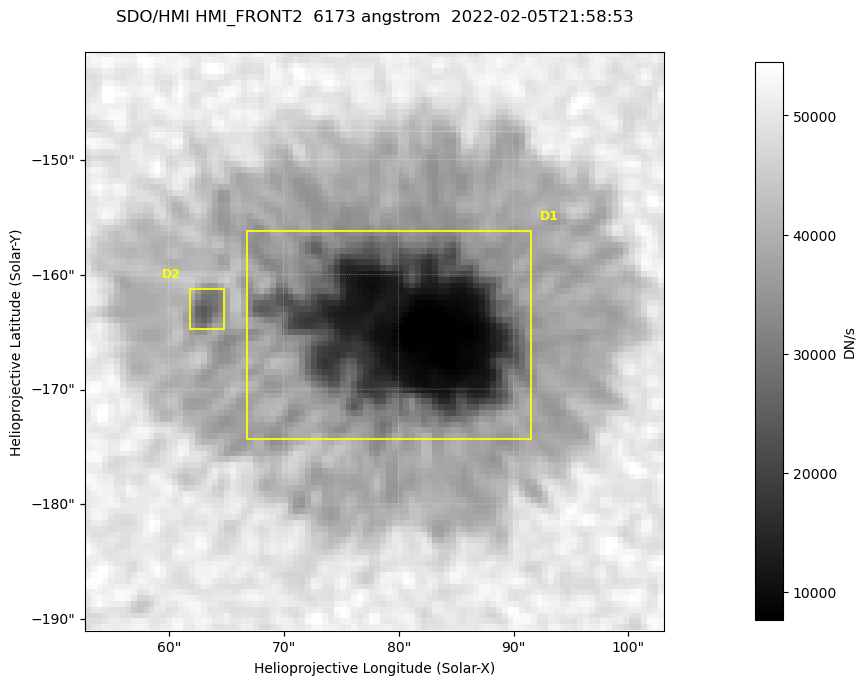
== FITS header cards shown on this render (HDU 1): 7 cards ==
TELESCOP= 'SDO/HMI '           / Telescope
INSTRUME= 'HMI_FRONT2'         / For HMI: HMI_SIDE1, HMI_FRONT2, or HMI_COMBINED
WAVELNTH=                6173. / [angstrom] Wavelength
DATE-OBS= '2022-02-05T21:58:53.400' / [ISO] Observation date {DATE__OBS}
CTYPE1  = 'HPLN-TAN'           / CTYPE1: HPLN
CTYPE2  = 'HPLT-TAN'           / CTYPE2: HPLT
BUNIT   = 'DN/s    '           / Physical Units

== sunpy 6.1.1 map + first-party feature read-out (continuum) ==
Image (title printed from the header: SDO/HMI HMI_FRONT2  6173 angstrom  2022-02-05T21:58:53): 100 x 100 px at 0.504 arcsec/px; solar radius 973 arcsec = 1931 px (partial field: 0.1% of the solar disc is inside the frame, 100% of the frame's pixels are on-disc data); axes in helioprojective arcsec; data unit DN/s (BUNIT, on the colour bar)
Orientation: roll -0.0702 deg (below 1 deg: not rotated)
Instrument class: CONTINUUM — white-light / continuum photospheric image (CONTENT/OBS_TYPE)
Dark features (sunspots / pores): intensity divided by the frame's on-disc median (partial field: no limb-darkening profile); reference = the frame's on-disc median (the 8%-of-disc-diameter window exceeds this field); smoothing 3 px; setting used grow <= 0.75, no closing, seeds <= 0.75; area >= 9 px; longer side >= 3 px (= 1.5 arcsec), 3 px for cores <= 0.7; partial field; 2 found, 2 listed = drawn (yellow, D1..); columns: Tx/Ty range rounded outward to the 2 arcsec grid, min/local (2 s.f., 1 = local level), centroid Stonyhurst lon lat
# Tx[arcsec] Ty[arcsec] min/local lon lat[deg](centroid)
D1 66..92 -176..-156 0.15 +5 -16
D2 62..66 -166..-160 0.59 +4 -16